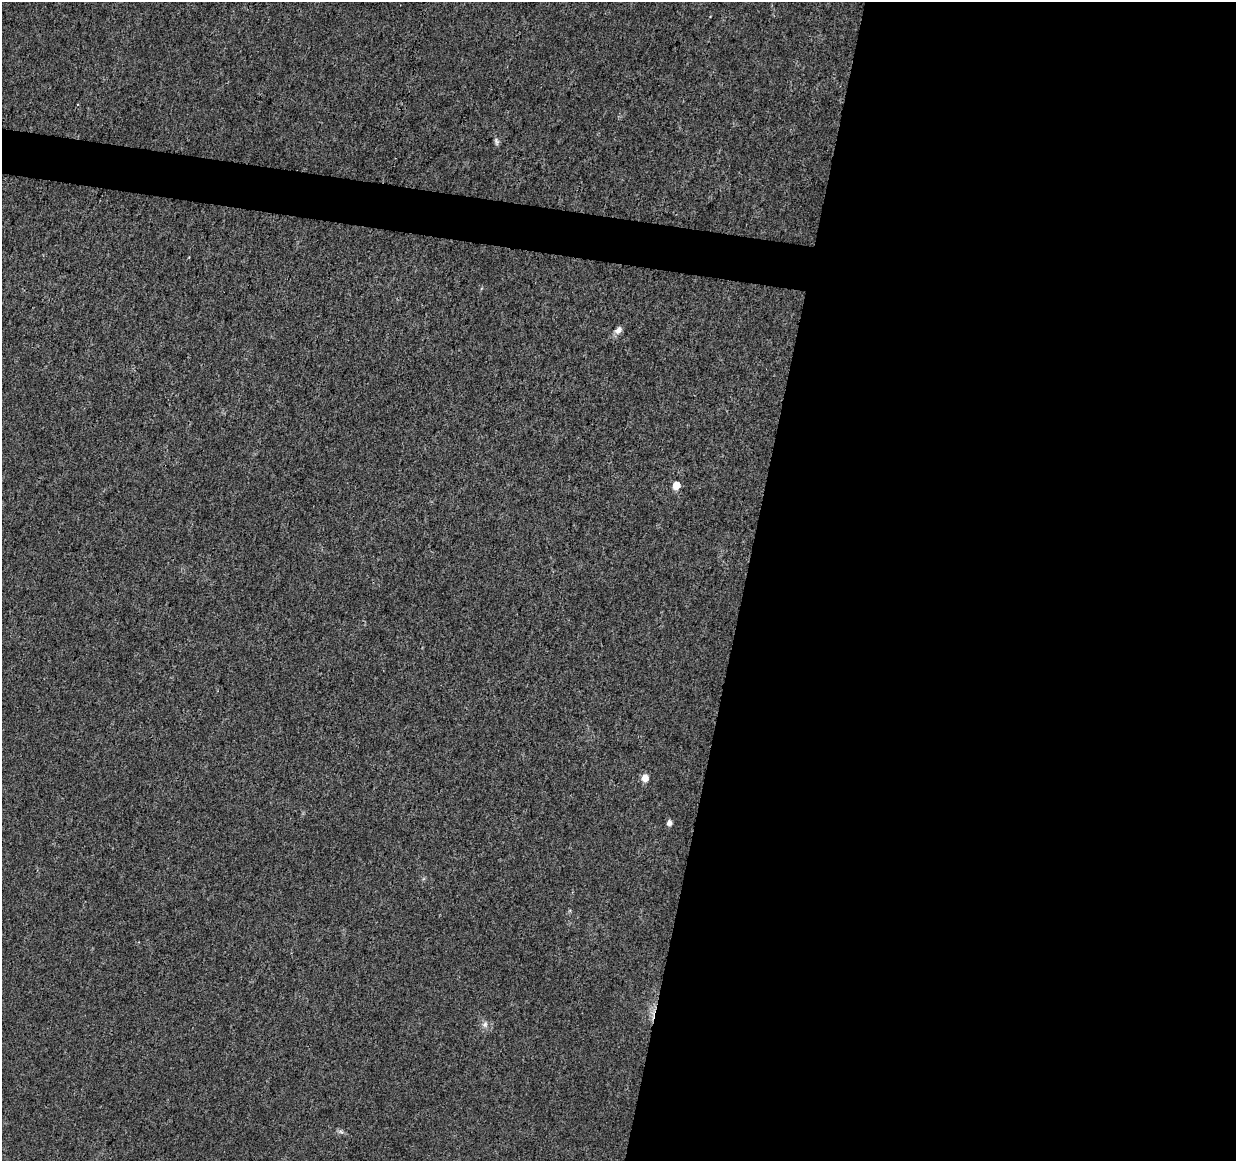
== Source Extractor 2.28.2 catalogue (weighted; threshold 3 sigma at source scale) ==
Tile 12 of 4 x 4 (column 4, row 3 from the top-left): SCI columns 3703-4936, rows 1384-2542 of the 4945 x 5146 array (HDU 1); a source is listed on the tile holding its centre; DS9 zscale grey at full resolution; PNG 1238 x 1163 px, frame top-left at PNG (2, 2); no overlay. Shown black and unused: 42% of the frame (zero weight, under 3 of 4 exposures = <1% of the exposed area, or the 3 px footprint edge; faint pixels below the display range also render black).
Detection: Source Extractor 2.28.2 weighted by HDU 2 'WHT'; one run over the whole footprint, this tile lists its part. Background 0.0107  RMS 0.0025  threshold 0.0112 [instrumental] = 3 sigma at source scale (4.5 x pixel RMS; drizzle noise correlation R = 1.50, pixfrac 1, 0.0396/0.0396 arcsec/px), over >= 5 px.
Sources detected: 7; all 7 listed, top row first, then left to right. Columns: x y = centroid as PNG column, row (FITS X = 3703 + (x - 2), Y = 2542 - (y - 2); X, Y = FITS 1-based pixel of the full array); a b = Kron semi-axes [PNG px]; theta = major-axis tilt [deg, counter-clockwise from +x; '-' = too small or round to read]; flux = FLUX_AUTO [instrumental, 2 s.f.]
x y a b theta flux
496 142 10 5 -77 0.62
618 330 10 7 49 1.3
676 485 6 6 - 3.6
645 778 6 6 - 2.5
669 823 6 5 - 1.1
485 1024 8 7 - 0.95
341 1132 7 4 -19 0.52